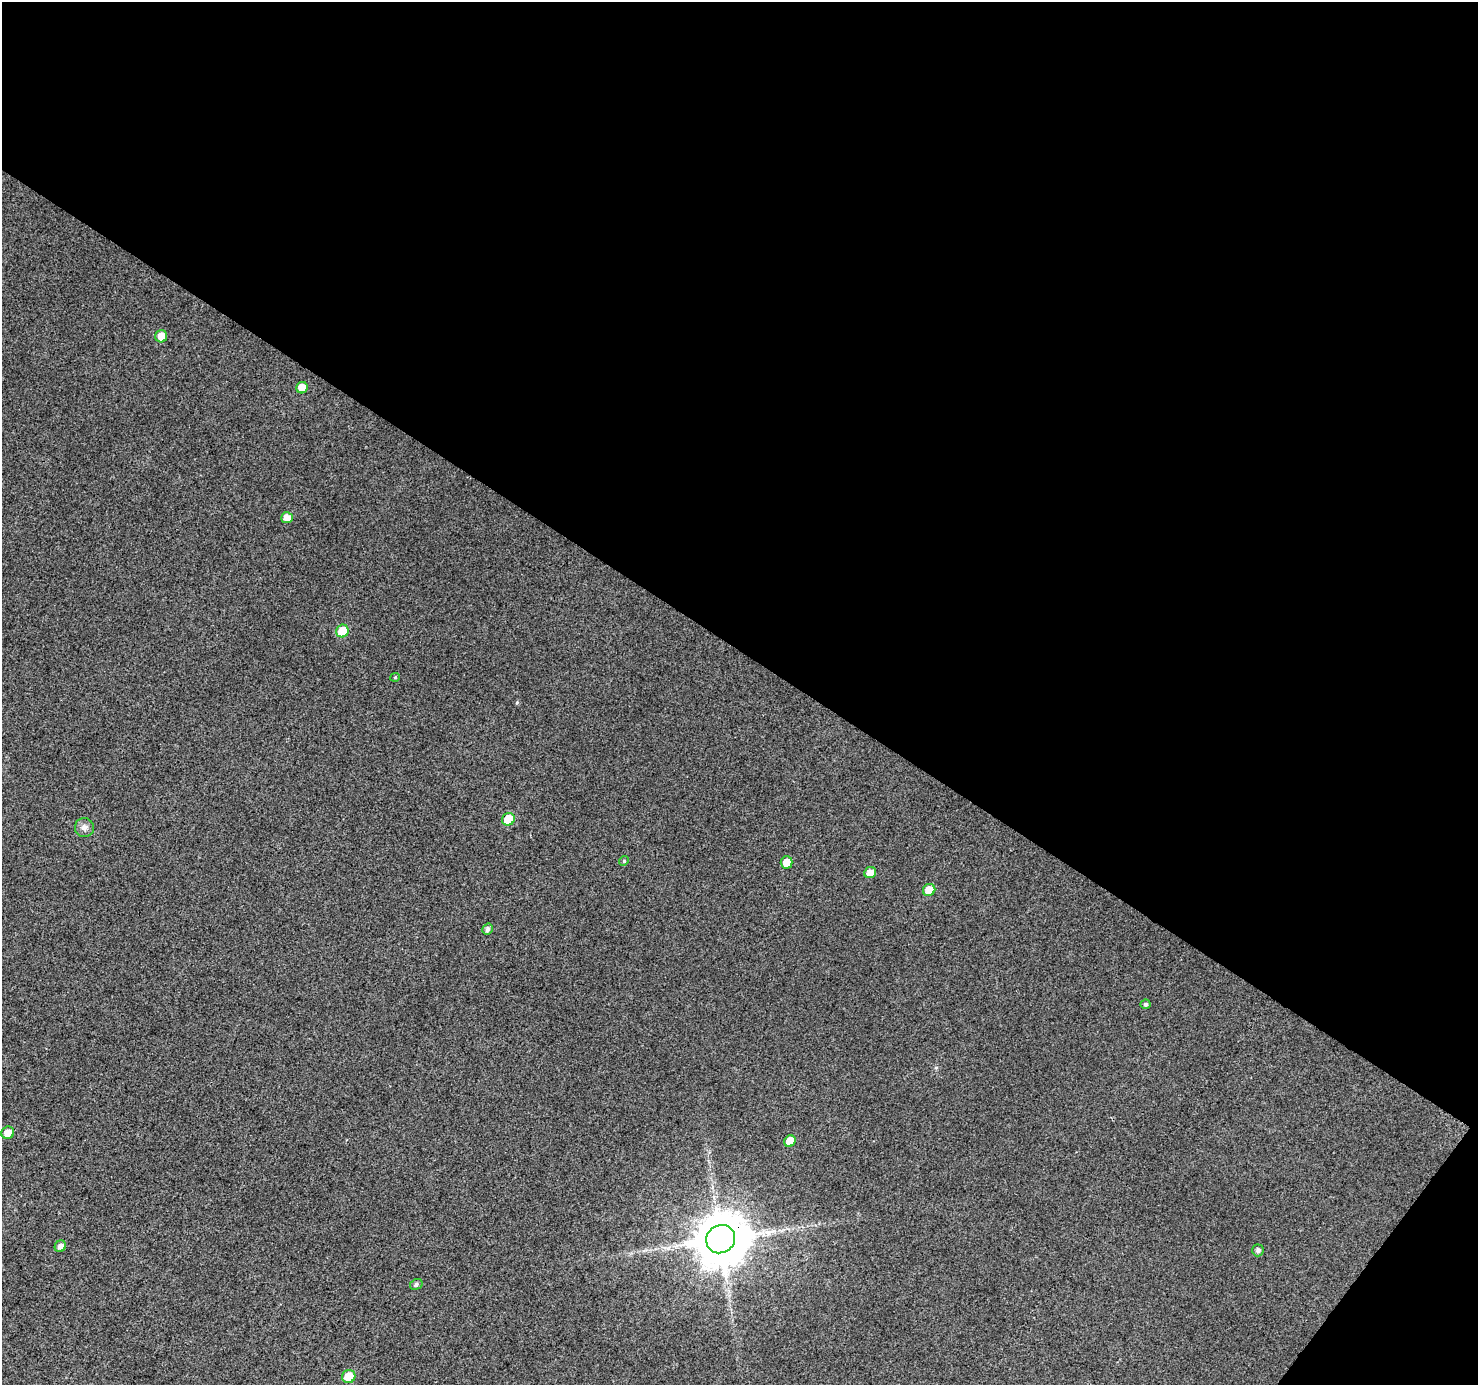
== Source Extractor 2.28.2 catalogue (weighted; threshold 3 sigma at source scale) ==
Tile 2 of 2 x 2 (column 2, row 1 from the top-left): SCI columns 1479-2954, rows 1500-2882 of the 2955 x 2979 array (HDU 1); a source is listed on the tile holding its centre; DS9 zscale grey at full resolution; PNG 1480 x 1387 px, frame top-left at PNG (2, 2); each listed source drawn as its Kron ellipse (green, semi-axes under 4 px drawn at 4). Shown black and unused: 48% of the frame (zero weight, under 3 of 4 exposures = <1% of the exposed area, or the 3 px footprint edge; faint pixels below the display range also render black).
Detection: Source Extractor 2.28.2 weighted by HDU 2 'WHT'; one run over the whole footprint, this tile lists its part. Background 0.0296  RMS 0.011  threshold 0.0515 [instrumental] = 3 sigma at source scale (4.5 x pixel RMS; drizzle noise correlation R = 1.50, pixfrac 1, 0.0396/0.0396 arcsec/px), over >= 5 px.
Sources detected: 20; all 20 listed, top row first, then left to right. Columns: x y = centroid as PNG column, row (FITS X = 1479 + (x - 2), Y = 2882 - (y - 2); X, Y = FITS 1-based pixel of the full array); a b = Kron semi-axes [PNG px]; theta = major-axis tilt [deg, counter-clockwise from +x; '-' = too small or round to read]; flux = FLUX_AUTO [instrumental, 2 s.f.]
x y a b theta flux
161 336 6 6 - 14
302 388 6 5 - 14
287 518 6 5 - 8.8
342 631 6 6 - 26
395 677 5 4 - 1.5
508 819 6 6 - 23
84 828 9 9 - 5.6
624 861 5 4 - 1.4
787 862 6 6 - 11
870 873 6 5 - 9
929 890 6 6 - 15
488 929 6 5 - 3.4
1145 1004 5 5 - 2.4
8 1133 6 6 - 9.8
790 1141 6 5 - 17
721 1239 15 14 - 5600
60 1246 6 5 - 5.8
1258 1250 6 5 - 3.7
416 1284 6 5 - 2.5
349 1376 7 6 - 21
Overlapping masked pixels (flux is a lower limit): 1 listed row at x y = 721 1239